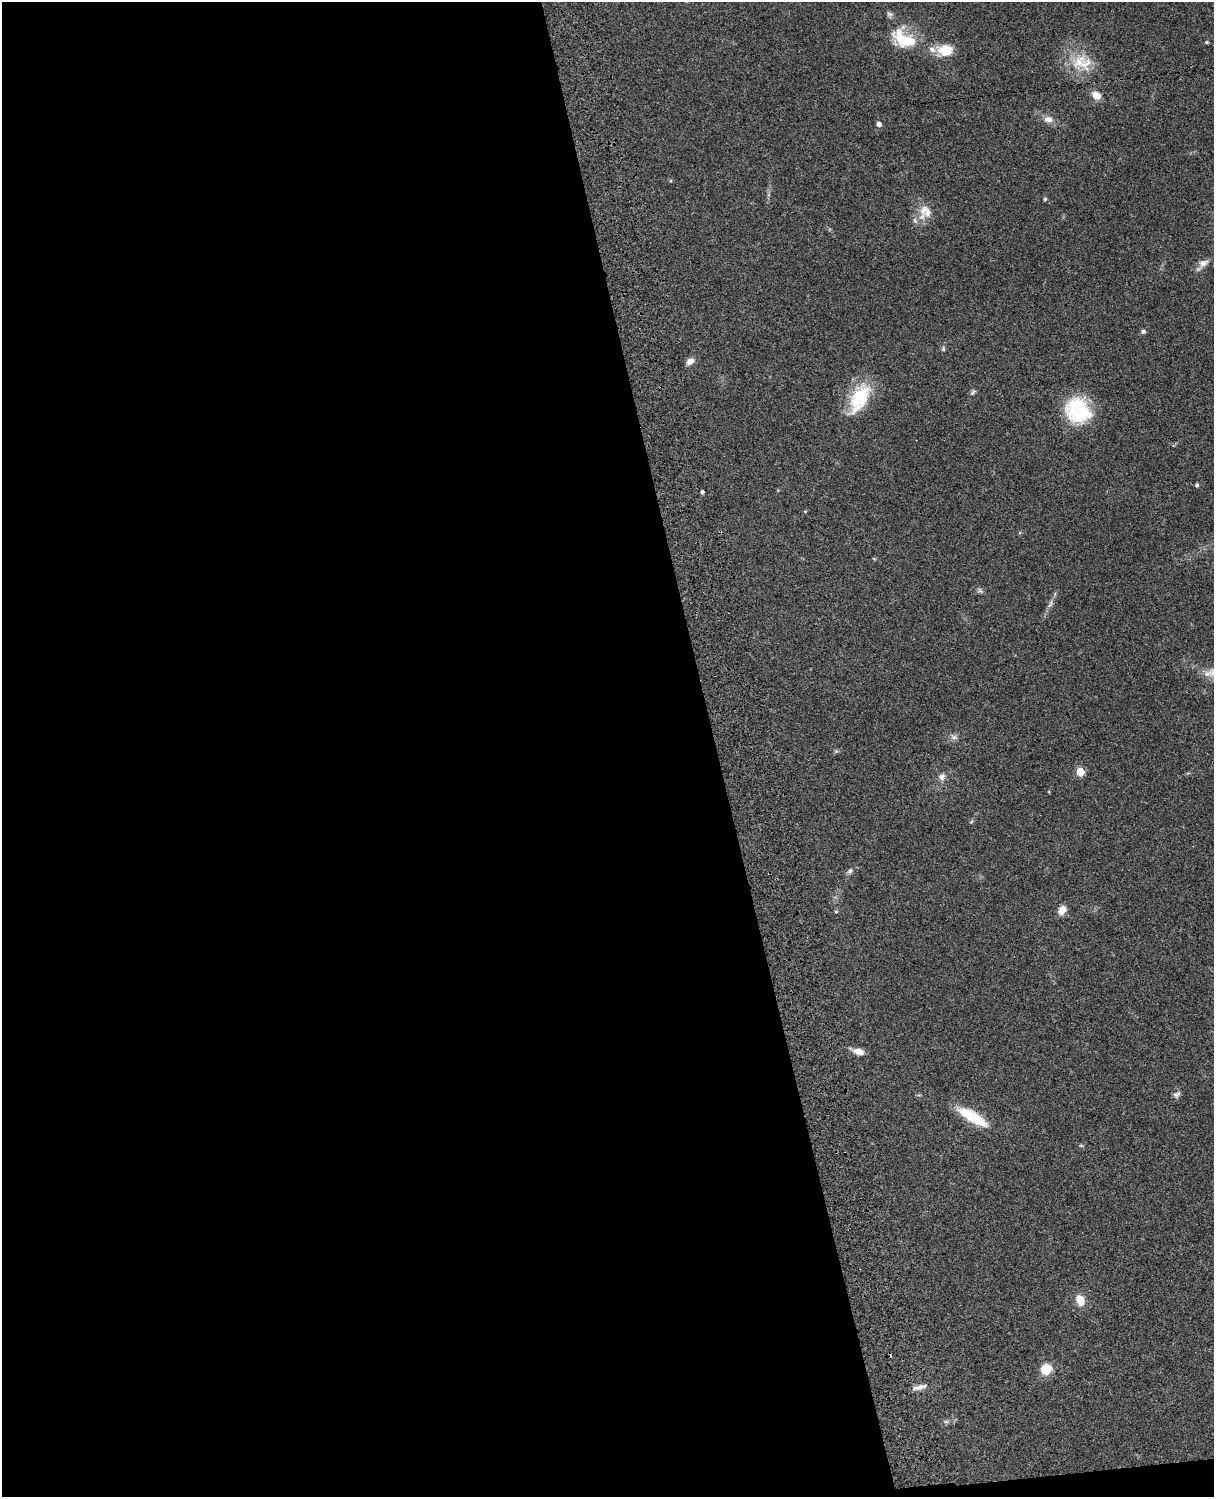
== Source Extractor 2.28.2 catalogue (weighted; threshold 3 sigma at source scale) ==
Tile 9 of 4 x 3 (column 1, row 3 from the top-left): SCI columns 121-1332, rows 278-1772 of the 5085 x 4926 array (HDU 1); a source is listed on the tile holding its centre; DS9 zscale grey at full resolution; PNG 1216 x 1499 px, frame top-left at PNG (2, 2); no overlay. Shown black and unused: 59% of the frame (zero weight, under 3 of 4 exposures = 6% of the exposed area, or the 3 px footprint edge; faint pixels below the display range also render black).
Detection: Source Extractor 2.28.2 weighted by HDU 2 'WHT'; one run over the whole footprint, this tile lists its part. Background 0.107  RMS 0.0065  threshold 0.0291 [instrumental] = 3 sigma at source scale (4.5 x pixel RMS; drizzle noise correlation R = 1.50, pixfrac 1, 0.05/0.05 arcsec/px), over >= 5 px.
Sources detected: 42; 1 cosmic-ray / hot-pixel residue — not listed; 3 inside a brighter listed object's ellipse — not listed separately; the other 38 listed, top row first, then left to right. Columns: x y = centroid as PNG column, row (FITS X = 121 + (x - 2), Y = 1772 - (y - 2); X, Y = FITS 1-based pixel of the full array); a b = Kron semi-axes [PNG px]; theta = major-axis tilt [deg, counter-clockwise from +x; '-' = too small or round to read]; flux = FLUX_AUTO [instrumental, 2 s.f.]
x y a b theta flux
889 14 8 7 - 1.6
904 39 32 18 -31 26
1207 42 5 4 - 0.87
945 50 20 15 -4 12
1082 62 32 21 -13 20
1096 95 10 8 -39 6.2
1048 119 12 8 -15 4.5
879 124 5 4 - 3.1
671 181 5 3 - 0.61
1045 199 5 5 - 0.86
923 210 17 10 65 7
1203 263 14 9 27 4.2
1143 331 6 5 - 1.3
943 349 7 5 -83 1.1
690 361 10 7 33 3.6
973 392 10 5 48 1.3
859 398 41 19 63 30
1078 410 25 21 -50 50
1197 485 5 4 - 1.2
702 492 4 3 - 1.7
980 590 9 5 -56 1.4
1050 604 14 4 71 2.8
954 737 10 6 -7 2.4
836 751 5 5 - 0.87
1080 772 5 5 - 20
942 777 11 9 73 3.3
971 822 6 4 44 0.74
850 871 8 6 46 1.9
1062 910 11 8 64 5.2
836 911 5 4 - 0.79
858 1051 14 7 -16 5.2
1176 1094 10 7 33 2.1
972 1117 32 9 -31 29
1081 1145 6 4 -2 0.77
1080 1300 12 9 -66 8
1046 1369 10 9 - 13
919 1387 20 6 13 4.1
946 1422 7 4 0 1.2